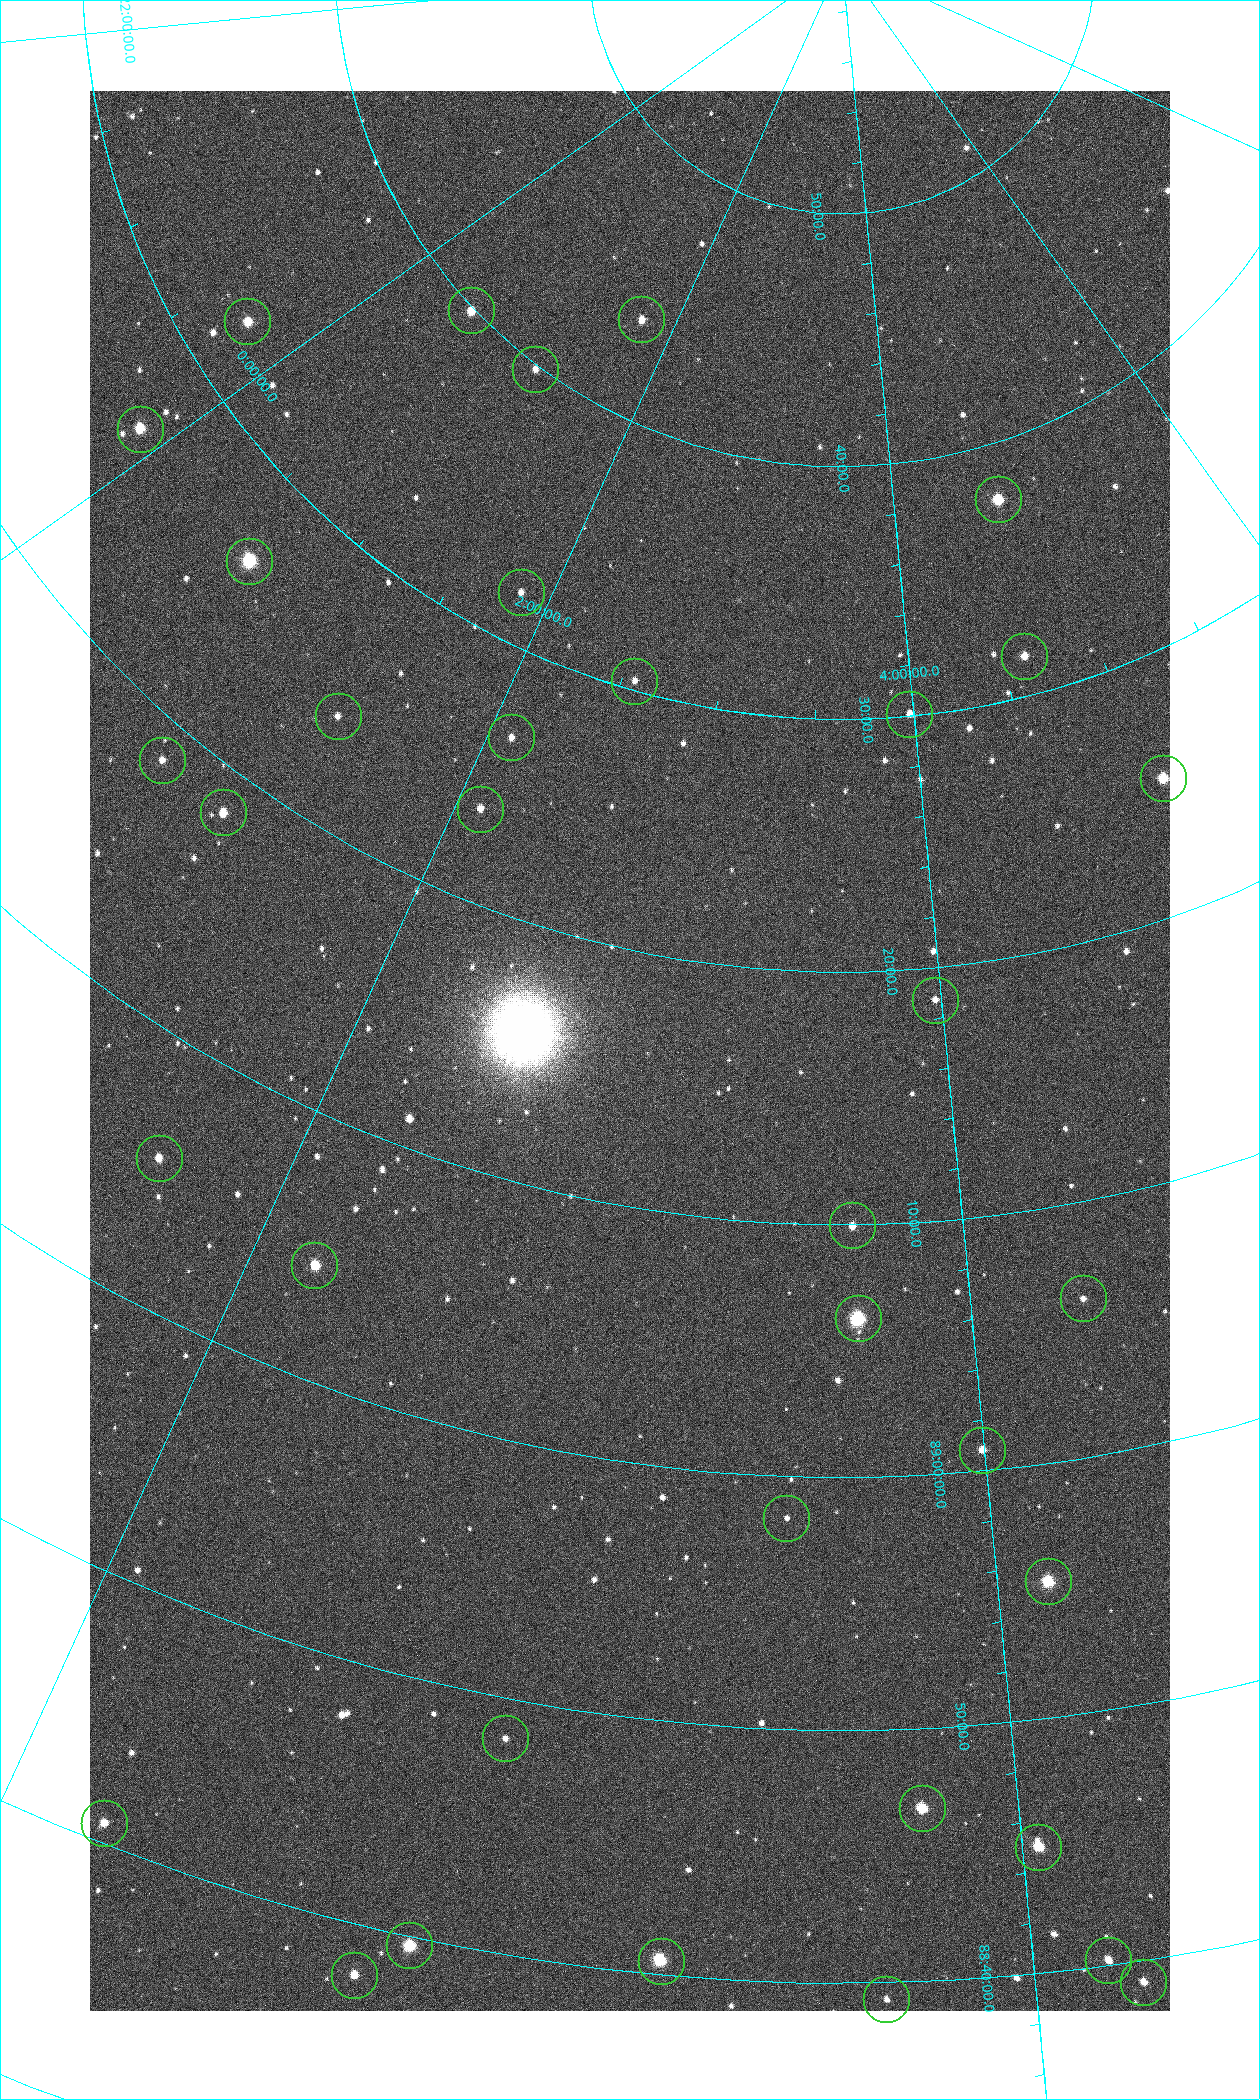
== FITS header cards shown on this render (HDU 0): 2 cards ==
NAXIS1  =                 1080 / length of data axis 1
NAXIS2  =                 1920 / length of data axis 2

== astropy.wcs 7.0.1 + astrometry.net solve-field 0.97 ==
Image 1080 x 1920 px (HDU 0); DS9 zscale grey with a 90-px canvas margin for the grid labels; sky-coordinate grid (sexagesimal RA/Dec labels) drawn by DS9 from the SOLVED WCS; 36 Tycho-2 reference stars matched to detected sources circled (green)
Header WCS: none
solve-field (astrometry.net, Tycho-2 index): SOLVED blind (the file carries no WCS)
Solved WCS: RA---TAN-SIP/DEC--TAN-SIP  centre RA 02:54:10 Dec +89:16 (43.54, +89.27 deg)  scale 2.37 arcsec/px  FOV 42.7' x 76.0'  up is -11 deg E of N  parity flipped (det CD > 0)
(file carries no celestial WCS; the grid is the blind solution)
Tycho-2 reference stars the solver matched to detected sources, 36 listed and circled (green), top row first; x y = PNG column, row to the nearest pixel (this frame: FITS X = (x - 90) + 1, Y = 1920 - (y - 91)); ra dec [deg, ICRS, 3 dp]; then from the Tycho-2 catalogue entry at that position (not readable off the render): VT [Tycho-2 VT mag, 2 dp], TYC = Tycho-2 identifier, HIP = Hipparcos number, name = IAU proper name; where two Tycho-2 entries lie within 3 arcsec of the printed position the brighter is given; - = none
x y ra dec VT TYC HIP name
471 310 7.906 +89.665 10.51 4627-6-1 - -
641 319 25.399 +89.729 11.04 4627-64-1 - -
247 321 355.808 +89.543 10.14 4662-135-1 - -
535 369 17.696 +89.664 11.87 4627-21-1 - -
140 429 358.236 +89.445 9.52 4662-45-1 - -
998 499 70.692 +89.630 9.34 4629-37-1 - -
249 561 9.931 +89.444 8.22 4627-49-1 3128 -
521 592 27.685 +89.533 12.30 4627-91-1 - -
1024 656 69.250 +89.526 11.02 4629-45-1 - -
634 681 38.519 +89.506 12.22 4628-39-1 - -
909 714 59.681 +89.501 11.64 4628-48-1 - -
338 716 20.865 +89.402 11.76 4627-105-1 - -
511 737 31.518 +89.444 11.89 4628-72-1 - -
162 760 14.190 +89.309 11.36 4627-74-1 - -
1163 778 75.971 +89.421 9.41 4629-33-1 - -
480 809 31.476 +89.392 11.96 4628-239-1 - -
223 812 18.559 +89.307 10.52 4627-75-1 - -
935 1000 59.678 +89.312 11.93 4628-44-1 - -
159 1158 24.867 +89.092 10.76 4627-125-1 - -
852 1225 55.017 +89.166 11.19 4628-70-1 - -
314 1265 32.549 +89.073 9.84 4628-149-1 - -
1083 1298 64.747 +89.104 12.09 4629-51-1 - -
858 1318 55.225 +89.105 8.15 4628-68-1 17195 -
982 1450 59.913 +89.014 11.16 4628-92-1 - -
786 1518 52.514 +88.973 12.50 4628-8-1 - -
1048 1581 61.773 +88.923 8.88 4629-92-1 - -
505 1738 43.819 +88.807 12.14 4628-98-1 - -
922 1808 57.015 +88.780 9.32 4628-84-1 - -
104 1823 32.945 +88.680 10.72 4628-99-1 - -
1038 1847 60.479 +88.750 9.70 4629-3-1 - -
409 1945 42.246 +88.661 8.90 4628-20-1 - -
1108 1960 62.118 +88.670 11.02 4629-100-1 - -
661 1961 49.382 +88.676 8.64 4628-25-1 - -
354 1975 40.943 +88.634 10.89 4628-71-1 - -
1143 1982 63.018 +88.653 11.32 4629-113-1 - -
886 1999 55.782 +88.656 12.33 4628-57-1 - -